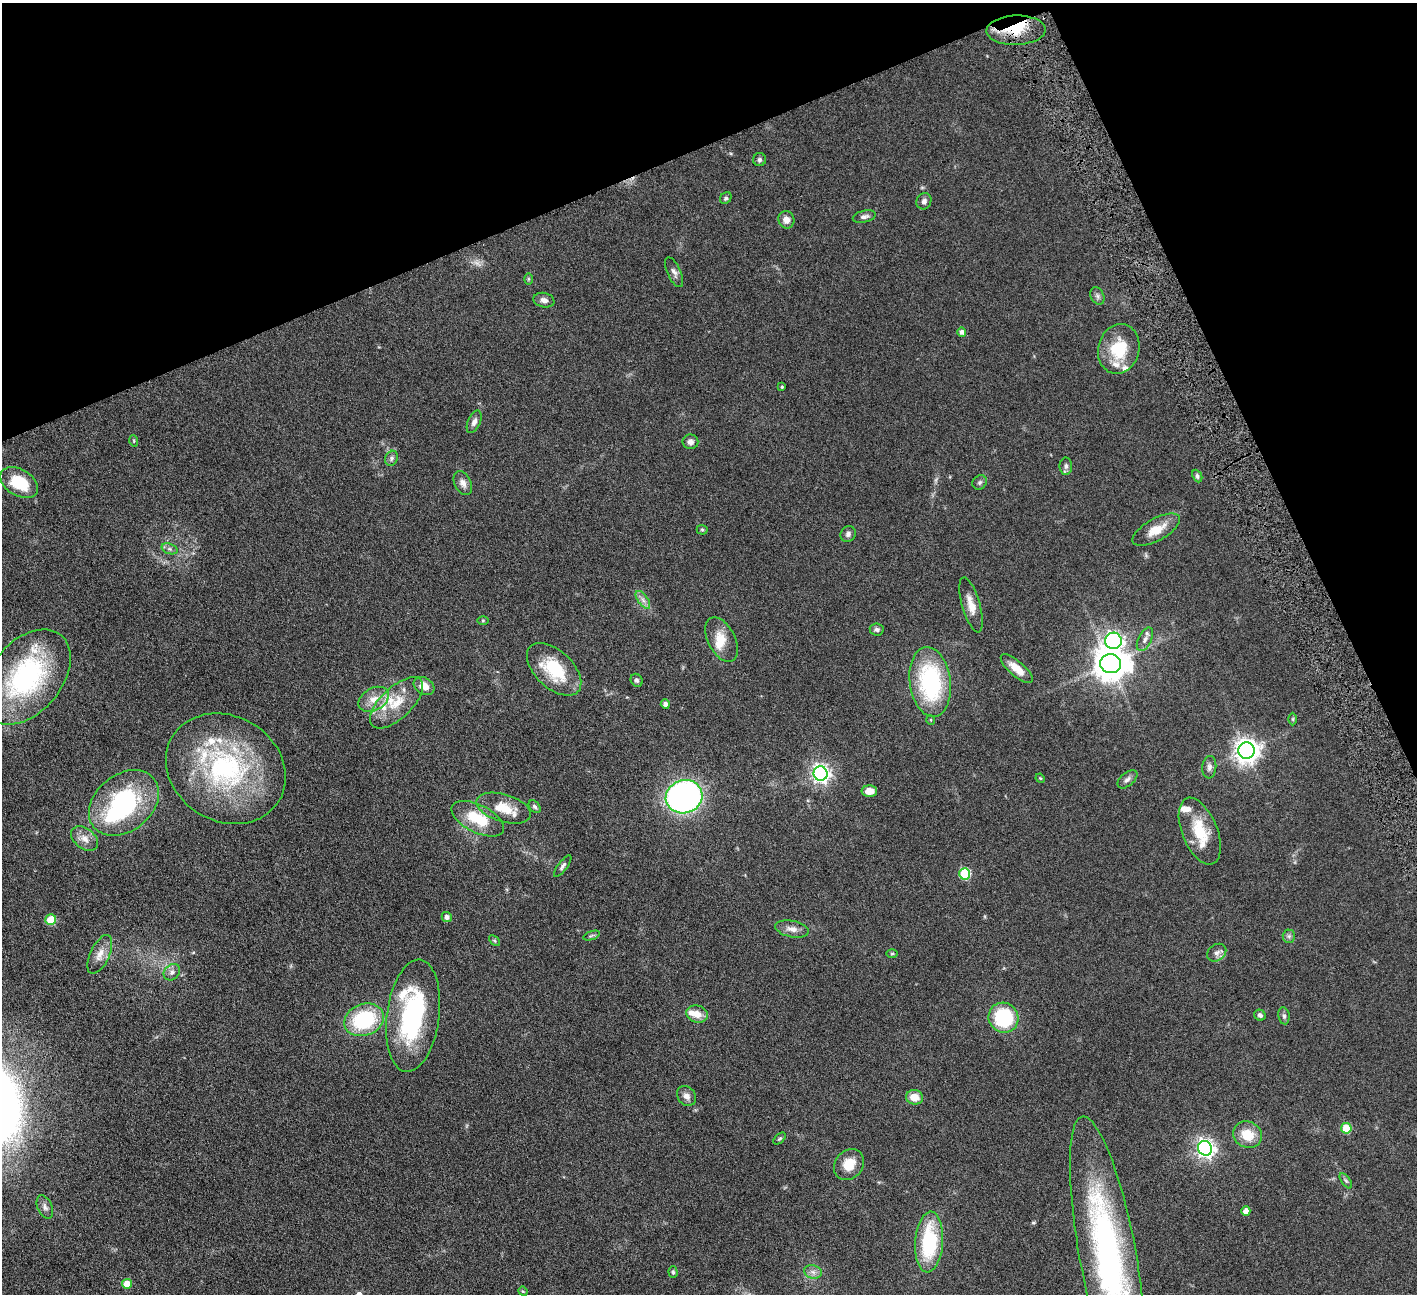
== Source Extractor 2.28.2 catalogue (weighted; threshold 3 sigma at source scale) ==
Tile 3 of 4 x 4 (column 3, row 1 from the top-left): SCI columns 2834-4248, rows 4173-5464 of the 5666 x 5629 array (HDU 1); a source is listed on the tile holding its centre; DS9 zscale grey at full resolution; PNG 1419 x 1296 px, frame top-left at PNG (2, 3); each listed source drawn as its Kron ellipse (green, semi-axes under 4 px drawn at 4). Shown black and unused: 20% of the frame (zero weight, under 4 of 8 exposures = <1% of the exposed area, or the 3 px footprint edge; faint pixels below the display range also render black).
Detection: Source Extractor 2.28.2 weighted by HDU 2 'WHT'; one run over the whole footprint, this tile lists its part. Background 0.128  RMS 0.0061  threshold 0.0249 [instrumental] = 3 sigma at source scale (4.09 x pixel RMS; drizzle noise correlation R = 1.36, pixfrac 0.8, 0.05/0.05 arcsec/px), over >= 5 px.
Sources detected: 109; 1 too faint to see at this stretch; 3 inside a brighter object's white glare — neither listed nor drawn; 12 inside a brighter listed object's ellipse — not listed separately; the other 93 listed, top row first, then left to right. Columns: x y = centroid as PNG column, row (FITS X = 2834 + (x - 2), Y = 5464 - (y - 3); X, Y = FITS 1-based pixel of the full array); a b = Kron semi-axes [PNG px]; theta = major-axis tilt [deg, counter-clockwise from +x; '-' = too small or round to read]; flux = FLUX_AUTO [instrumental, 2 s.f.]
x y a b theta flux
1016 30 29 14 2 16
760 160 6 6 - 1.3
726 198 6 5 - 1.1
924 201 8 7 - 1.8
864 216 12 6 12 1.9
786 220 9 8 - 3.6
674 272 16 7 -65 2.4
528 279 6 4 90 0.69
1097 296 9 6 -62 1.7
544 300 10 7 -12 2.3
962 332 5 4 - 1.7
1119 349 25 20 74 21
782 387 3 3 - 0.61
474 422 12 6 66 2.5
134 441 6 3 -72 0.56
690 442 8 7 - 2.1
392 458 8 6 65 1.5
1066 466 8 6 90 1.5
1197 476 6 4 -65 1.2
980 482 8 6 45 1.2
19 483 20 13 -31 19
463 483 13 8 -63 3.1
702 530 5 5 - 0.74
1156 530 26 11 29 9.1
848 534 8 7 - 1.9
169 549 8 5 -19 1.5
643 600 10 5 -55 2.3
971 605 28 9 -74 6.3
483 620 6 4 0 0.57
877 629 7 6 - 1.6
1145 639 13 6 63 2.7
722 640 24 13 -63 8.9
1113 641 8 8 - 190
1110 664 10 9 - 950
554 669 33 18 -43 26
1017 669 20 7 -41 6.8
26 677 54 35 50 84
637 680 7 5 -58 1.2
930 682 35 20 -82 60
424 686 11 8 -31 6
374 699 16 11 29 6.7
397 703 33 15 43 16
665 704 4 4 - 2.3
1293 719 6 4 90 0.71
931 720 5 3 - 0.47
1246 751 8 8 - 460
1209 767 11 7 84 2.2
226 769 62 52 -31 95
821 773 7 7 - 240
1040 778 5 4 - 0.47
1127 779 12 6 41 2
869 791 8 5 -1 5.2
684 797 18 16 19 170
124 803 39 28 39 67
535 807 7 5 -50 1.3
504 808 28 13 -17 13
478 819 28 14 -27 19
1200 831 35 17 -68 19
85 838 15 10 -38 4.7
563 866 13 4 53 1.5
965 874 6 5 - 37
447 917 5 5 - 2.4
51 920 5 5 - 17
792 929 17 8 -11 4.1
591 936 8 3 19 0.87
1289 936 6 6 - 1.3
494 941 6 4 -45 0.78
1217 953 10 8 37 2.6
100 954 21 9 65 5.8
892 954 6 4 1 0.63
172 972 9 7 45 2.2
697 1014 11 8 -18 5.9
1260 1015 6 5 - 1.5
413 1016 56 26 83 65
1284 1016 8 5 -80 1.3
1003 1018 15 14 - 40
364 1020 20 15 21 42
686 1096 11 8 -51 2.9
915 1097 8 7 - 6.4
1346 1128 5 5 - 15
1247 1135 14 13 - 11
780 1139 7 4 43 0.82
1205 1148 7 7 - 230
849 1165 17 14 50 10
1346 1181 9 4 -54 1.1
45 1207 12 7 -66 2.2
1246 1211 5 4 - 3.8
929 1242 30 14 86 41
1108 1254 140 28 -80 200
673 1272 6 4 -89 0.91
813 1272 9 6 -14 2.3
127 1284 5 5 - 8.2
523 1291 5 4 - 0.54
Overlapping masked pixels (flux is a lower limit): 1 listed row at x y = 1016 30
Isophote crosses this tile's border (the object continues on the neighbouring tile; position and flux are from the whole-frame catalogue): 1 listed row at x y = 1108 1254